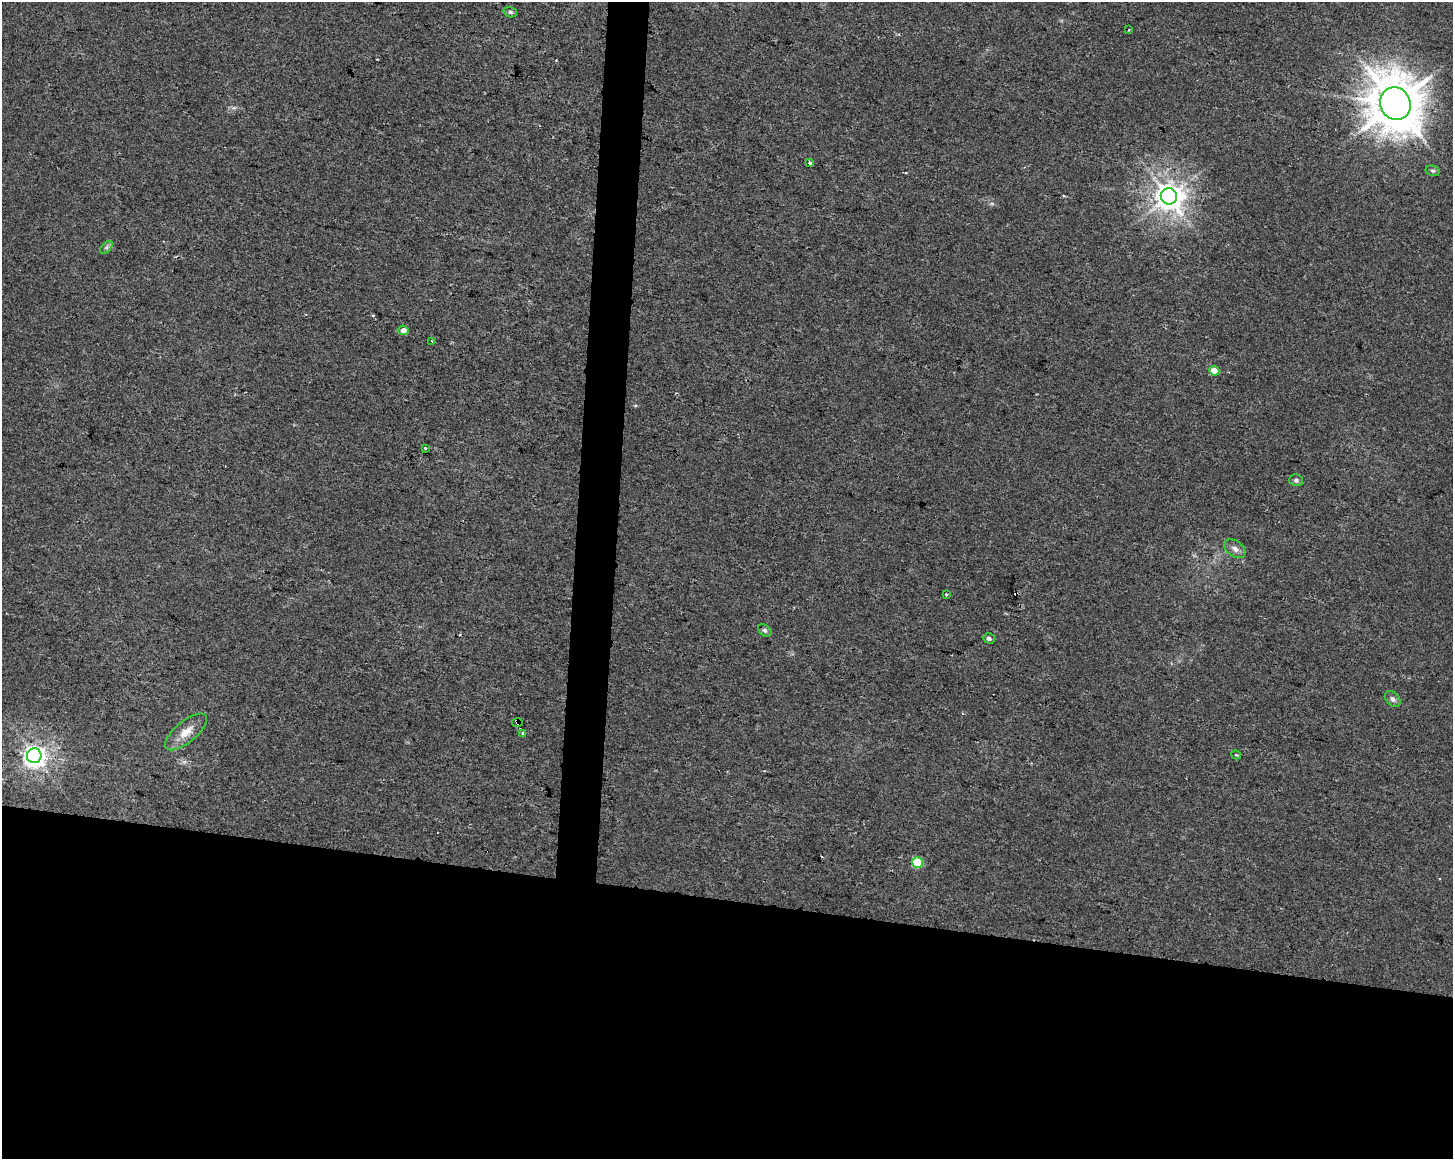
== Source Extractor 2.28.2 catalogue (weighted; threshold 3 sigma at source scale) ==
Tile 11 of 3 x 4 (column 2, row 4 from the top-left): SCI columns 1735-3185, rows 1-1157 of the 4863 x 4635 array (HDU 1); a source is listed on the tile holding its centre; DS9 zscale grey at full resolution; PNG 1455 x 1161 px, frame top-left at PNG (2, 2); each listed source drawn as its Kron ellipse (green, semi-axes under 4 px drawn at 4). Shown black and unused: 24% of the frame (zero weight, under 2 of 3 exposures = <1% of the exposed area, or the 3 px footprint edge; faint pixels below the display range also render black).
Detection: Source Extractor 2.28.2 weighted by HDU 2 'WHT'; one run over the whole footprint, this tile lists its part. Background 0.00708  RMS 0.0047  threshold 0.021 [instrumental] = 3 sigma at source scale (4.5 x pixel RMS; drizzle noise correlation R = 1.50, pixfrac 1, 0.0396/0.0396 arcsec/px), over >= 5 px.
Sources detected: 25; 2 cosmic-ray / hot-pixel residue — neither listed nor drawn; the other 23 listed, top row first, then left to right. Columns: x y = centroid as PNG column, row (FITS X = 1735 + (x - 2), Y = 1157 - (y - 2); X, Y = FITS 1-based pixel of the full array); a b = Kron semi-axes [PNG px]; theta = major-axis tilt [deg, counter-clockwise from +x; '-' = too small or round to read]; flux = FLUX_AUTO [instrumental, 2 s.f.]
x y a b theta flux
510 12 7 5 -17 0.92
1129 30 3 2 - 0.49
1395 104 16 15 - 2100
809 163 3 3 - 2.8
1433 171 7 5 -14 1
1169 196 8 8 - 630
106 247 7 4 45 1
403 330 5 5 - 3.1
432 341 3 2 - 0.67
1214 371 5 5 - 4.5
425 448 4 3 - 1.9
1296 480 7 5 -11 1.1
1235 549 12 7 -37 2.4
946 595 3 3 - 0.62
765 630 7 5 -38 1
989 638 6 5 - 1.3
1393 699 9 6 -47 1.4
517 722 5 4 - 1.6
186 732 25 10 40 6.9
523 733 3 3 - 1.3
1236 755 5 3 - 0.47
34 756 7 7 - 370
917 862 5 5 - 20
Overlapping masked pixels (flux is a lower limit): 1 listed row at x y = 517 722